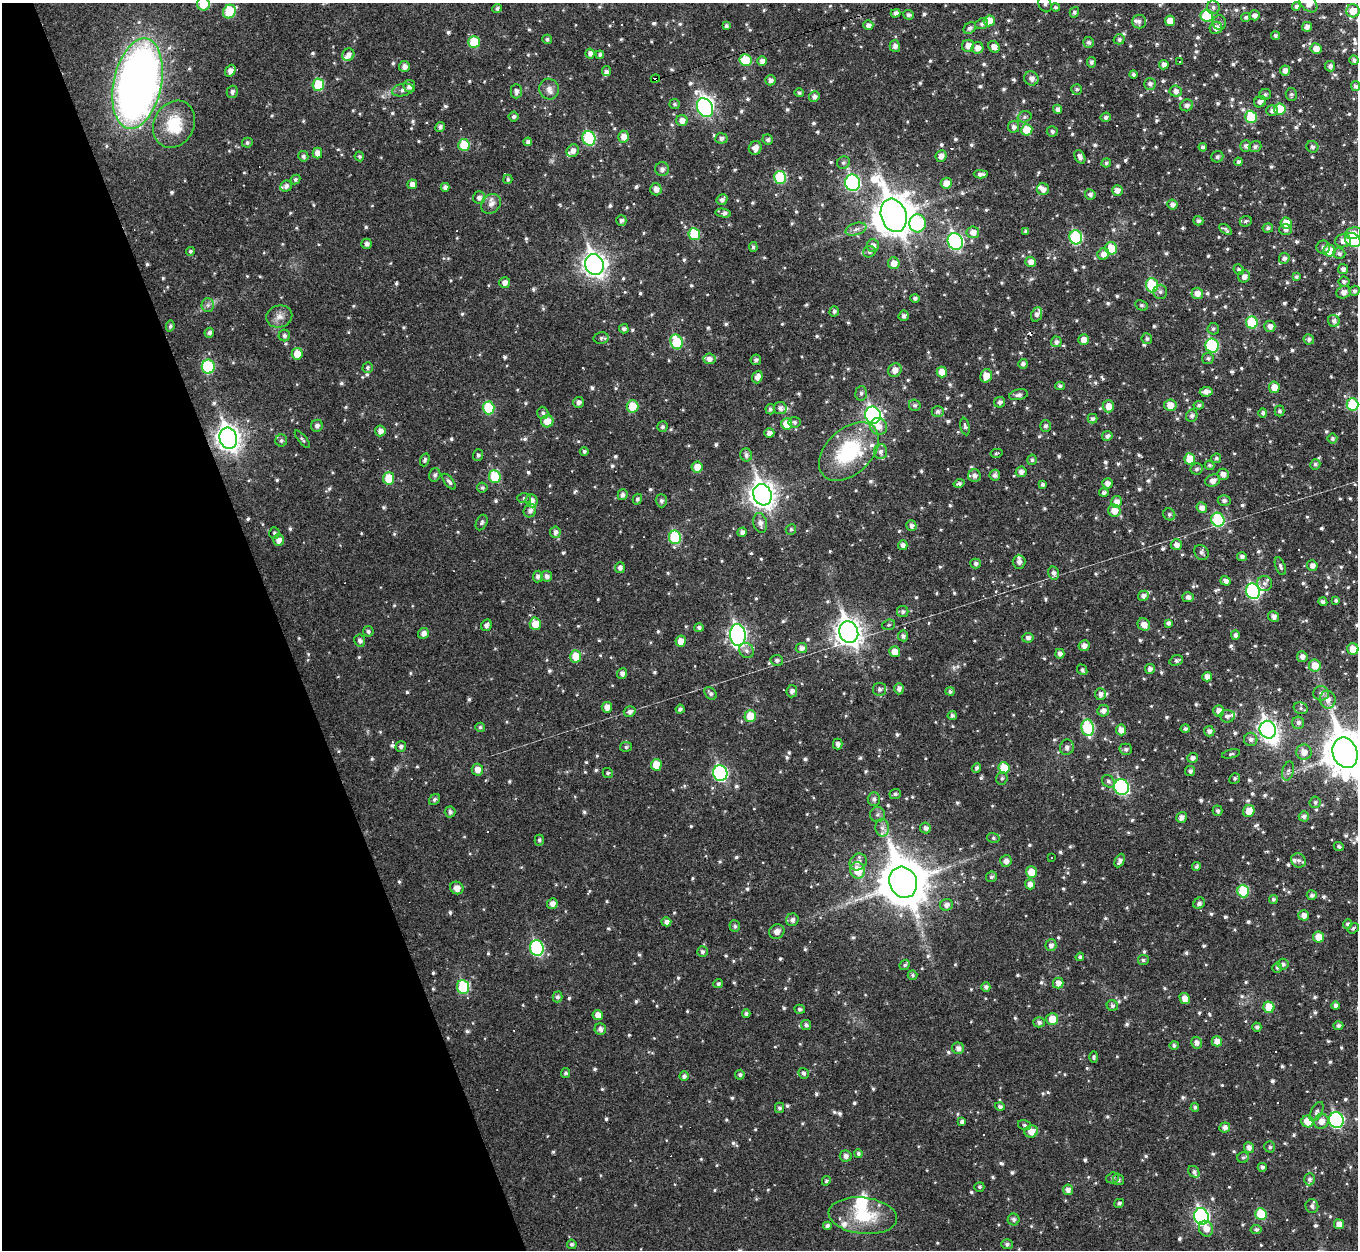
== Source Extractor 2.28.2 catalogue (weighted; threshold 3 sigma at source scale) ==
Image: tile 5 of 4 x 4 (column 1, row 2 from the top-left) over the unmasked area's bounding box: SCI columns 1-1356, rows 2643-3890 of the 5425 x 5410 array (HDU 1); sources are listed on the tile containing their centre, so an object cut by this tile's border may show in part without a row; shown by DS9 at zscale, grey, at full resolution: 1 PNG px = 1 image px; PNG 1360 x 1252 px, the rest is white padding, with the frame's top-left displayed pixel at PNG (2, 3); every listed detection drawn as its Kron ellipse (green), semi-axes under 4 PNG px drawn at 4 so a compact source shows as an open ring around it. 21% of this frame is shown black and not used: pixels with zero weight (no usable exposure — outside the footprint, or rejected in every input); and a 3 px margin inside the footprint's outer edge (the drizzle kernel's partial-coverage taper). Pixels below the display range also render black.
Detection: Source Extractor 2.28.2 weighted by HDU 2 'WHT'; one run over the whole footprint, this tile lists its part. Background 0.0459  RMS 0.0086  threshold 0.0387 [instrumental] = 3 sigma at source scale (4.5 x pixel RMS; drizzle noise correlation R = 1.50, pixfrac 1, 0.05/0.05 arcsec/px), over >= 5 px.
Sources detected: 1063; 1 too faint to see at this stretch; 3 inside a brighter object's white glare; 17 cosmic-ray / hot-pixel residue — neither listed nor drawn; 21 inside a brighter listed object's ellipse — not listed separately; of the other 1021, all 500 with FLUX_AUTO >= 1.71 (the completeness limit of this list) listed and drawn (521 fainter detections not listed), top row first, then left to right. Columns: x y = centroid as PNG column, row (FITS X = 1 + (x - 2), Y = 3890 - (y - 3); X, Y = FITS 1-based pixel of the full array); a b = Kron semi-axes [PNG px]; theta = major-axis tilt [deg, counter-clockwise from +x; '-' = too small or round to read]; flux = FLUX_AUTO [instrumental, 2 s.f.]
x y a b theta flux
1308 3 11 7 -45 8.6
203 4 6 6 - 18
1045 4 9 6 -70 3.1
1296 6 4 4 - 2.3
1056 7 4 4 - 1.8
1213 7 7 6 - 2.5
497 9 5 4 - 2.2
1353 11 6 6 - 12
229 12 7 6 - 36
1074 12 5 4 - 2.3
896 13 5 4 - 3.2
908 15 5 4 - 2.7
1207 15 6 6 - 38
1255 15 5 5 - 3.6
1246 17 5 4 - 2
989 21 6 5 - 14
1139 21 7 7 - 2.8
1170 21 5 5 - 11
1220 23 7 6 - 2.6
982 24 6 5 - 2.1
868 25 5 5 - 3.4
726 26 4 3 - 2
1307 27 5 4 - 4.1
970 28 7 5 39 2.5
1216 28 6 6 - 5.1
1276 36 5 3 - 1.7
547 39 5 4 - 1.8
1119 39 5 5 - 2.3
474 42 6 5 - 30
1088 42 5 5 - 2.4
895 46 6 5 - 4
968 46 6 6 - 6.2
994 47 6 5 - 6.2
978 48 6 5 - 6.2
1316 49 5 5 - 8.2
590 53 5 4 - 3.4
348 55 6 6 - 4
600 55 4 4 - 2.3
745 60 6 6 - 26
1354 60 4 4 - 2.6
762 61 5 4 - 4.8
1179 61 3 3 - 3.7
1091 62 5 4 - 2.4
1164 65 5 5 - 4.6
404 66 5 5 - 4.4
1330 66 5 5 - 3
1285 70 5 5 - 4.3
230 71 6 5 - 5.3
606 71 5 4 - 2.2
1133 75 4 4 - 2.7
1031 78 7 7 - 4.8
655 79 4 4 - 180
770 80 5 5 - 3.8
137 84 46 24 78 660
1150 84 6 6 - 3.1
318 85 6 6 - 31
409 86 6 6 - 4.6
1355 86 5 4 - 2.3
549 89 10 10 - 5.3
1077 89 5 5 - 1.9
403 90 11 6 12 3.4
516 91 7 5 89 3.4
1176 91 6 5 - 4.1
232 92 6 5 - 2.9
799 93 5 4 - 1.7
1265 94 6 5 - 2.1
1291 94 6 5 - 2
814 97 5 5 - 3.8
1260 102 6 5 - 3.4
674 104 5 5 - 1.7
1187 105 6 6 - 3.6
705 108 10 7 -61 170
1058 109 4 4 - 3.5
1280 109 6 5 - 24
1272 111 5 5 - 3.5
513 117 5 5 - 2
1024 117 7 5 16 2.1
1106 117 5 4 - 2.4
1251 117 6 5 - 34
682 121 6 5 - 5.7
174 124 24 20 63 30
440 127 5 4 - 2.7
1014 127 6 5 - 3.1
1027 130 5 5 - 23
1052 131 5 5 - 2.3
624 137 6 5 - 6.4
589 138 7 6 - 63
721 138 6 5 - 3.1
768 139 5 5 - 2.1
528 142 4 4 - 3
247 143 5 5 - 2.1
464 145 6 5 - 23
1246 146 5 5 - 3.3
1203 147 4 4 - 2.5
1255 147 6 5 - 2.6
1312 147 6 5 - 2.7
755 148 7 6 - 5.1
573 151 6 5 - 4.9
317 153 5 5 - 6.5
303 156 5 5 - 2.5
359 156 5 4 - 1.7
941 156 6 5 - 4.9
1080 157 7 5 -61 3.5
1217 157 6 5 - 2.5
1238 162 4 4 - 2.8
843 163 6 6 - 1.9
1106 163 5 4 - 2.1
662 169 7 7 - 2.7
981 174 7 3 -2 3.2
780 177 6 6 - 47
295 179 5 4 - 1.7
508 179 5 4 - 1.9
853 183 8 7 - 150
946 183 5 5 - 8.8
412 184 5 5 - 5.3
286 186 6 5 - 2.8
445 187 4 4 - 2.8
656 189 6 5 - 4.9
1043 189 6 6 - 4.4
1117 190 5 5 - 5.1
1090 194 5 5 - 2.9
479 198 6 6 - 3.5
722 200 5 5 - 3
491 204 11 8 42 5.4
1172 204 5 5 - 3.7
723 213 8 4 -9 3.5
894 215 17 12 -71 2200
621 220 5 5 - 2.3
1198 221 5 4 - 2.3
1246 221 6 5 - 1.8
918 223 9 8 - 66
1286 223 5 5 - 13
1268 228 5 5 - 2.4
856 229 10 6 16 3.7
1226 230 7 3 -36 2.1
1286 230 6 5 - 2.8
1026 231 4 3 - 2
973 232 6 6 - 6.5
1353 233 8 6 13 6.1
694 234 6 6 - 32
1076 237 7 6 - 75
1353 240 8 6 -37 54
955 241 8 7 - 180
1343 241 8 6 10 5.4
366 244 5 5 - 3
873 246 6 6 - 4.3
753 247 5 4 - 2
1323 247 7 6 - 2.9
1111 248 6 6 - 19
190 251 4 4 - 1.8
1329 251 6 6 - 19
869 252 6 5 - 1.8
1103 254 6 5 - 6.2
1339 254 6 5 - 2.3
1284 258 5 5 - 2.8
1031 262 5 5 - 5.8
894 263 6 6 - 8.1
594 265 10 9 - 580
1239 269 5 5 - 2.2
1343 269 5 5 - 3.4
1244 276 6 6 - 4.8
1296 277 4 4 - 2
1344 282 5 5 - 2.5
505 283 5 5 - 4.7
1152 285 7 6 - 39
1355 291 5 5 - 2
1160 292 7 7 - 2.9
1343 292 7 6 - 5
1197 293 6 6 - 6.8
915 298 4 4 - 2.3
208 305 7 6 - 2.6
1142 305 6 4 -27 2
834 311 5 4 - 2.1
1037 314 7 5 69 2.9
904 316 5 5 - 3.2
279 317 13 11 14 6.6
1334 321 6 6 - 3.3
1252 322 6 6 - 39
170 326 5 4 - 1.9
1270 326 5 5 - 4.5
624 329 5 4 - 2.5
1213 329 6 5 - 2
209 333 5 5 - 2.4
284 335 6 5 - 2.4
601 338 7 5 14 2.1
1147 339 5 5 - 2
1309 339 5 5 - 2.5
1084 340 5 5 - 7.2
676 342 7 6 - 38
1056 342 5 5 - 3
1212 346 7 6 - 78
297 354 6 5 - 13
1208 358 6 5 - 1.9
709 359 6 5 - 4.5
756 360 5 5 - 2.4
1023 364 5 4 - 2.8
208 367 7 6 - 54
368 367 5 5 - 1.8
895 370 7 6 - 6.3
942 372 5 5 - 11
986 376 7 5 71 11
757 377 6 5 - 5
1060 386 4 4 - 1.9
1274 387 6 5 - 9.6
1206 392 6 5 - 4.8
861 393 7 6 - 2.4
1019 395 9 5 11 3.2
579 402 5 5 - 3.2
1000 402 5 5 - 3.5
1352 404 6 6 - 40
915 405 6 5 - 2.3
1170 405 6 5 - 8.9
1199 405 5 4 - 1.9
632 406 6 6 - 19
1108 406 6 5 - 7.8
489 408 6 6 - 40
780 408 6 6 - 3.2
770 409 5 4 - 1.9
938 411 6 5 - 2.4
1279 411 5 5 - 2
543 413 6 5 - 2.3
1263 413 5 4 - 2.4
873 415 8 8 - 220
1192 416 6 5 - 2.7
1092 419 5 4 - 2.2
547 421 6 6 - 10
794 422 6 5 - 1.9
787 424 6 5 - 14
317 426 6 6 - 3.1
879 426 9 8 - 6.9
1045 426 5 5 - 2.3
662 427 5 5 - 2
965 427 9 4 -78 2.3
380 431 5 5 - 4.6
769 433 5 4 - 4.1
1107 436 5 5 - 3
228 438 11 8 -74 660
302 439 11 4 -51 1.8
1332 439 5 5 - 1.9
281 441 6 6 - 2.1
584 451 4 4 - 1.8
849 451 35 22 44 74
881 452 7 6 - 3.6
997 453 6 3 12 1.7
478 455 6 5 - 2
746 455 6 6 - 3.1
1216 458 5 4 - 2.4
1190 459 5 5 - 18
425 460 6 4 71 2.1
1032 460 5 4 - 1.8
1315 464 5 5 - 1.9
1210 465 5 4 - 1.9
697 467 5 5 - 9.3
1197 469 6 6 - 2.2
1021 472 5 5 - 4.3
1223 474 6 5 - 4.6
435 475 7 5 73 2.4
995 475 5 5 - 3.4
974 476 6 6 - 3.8
495 477 6 6 - 30
389 478 6 5 - 18
1213 481 7 6 - 5.5
449 482 9 4 -52 2.4
1107 483 5 5 - 4.5
959 484 5 4 - 1.9
1042 485 3 3 - 2.1
482 488 5 5 - 1.8
1104 493 5 4 - 2.4
623 495 5 5 - 2.7
762 495 11 9 -70 780
524 498 7 5 -2 2
637 499 5 4 - 2.1
1224 500 6 5 - 2.7
531 501 6 6 - 5.2
661 501 6 5 - 2.6
1117 502 6 5 - 6.1
1202 507 5 5 - 4.3
530 511 7 6 - 3.5
1114 511 6 6 - 9
1169 514 6 5 - 2
1218 520 7 6 - 57
482 523 8 5 66 2.1
760 523 10 7 -77 5
911 525 5 5 - 3.3
791 529 5 5 - 1.7
555 532 6 5 - 3.2
742 532 5 4 - 3.7
274 533 5 5 - 1.8
675 537 7 6 - 53
278 540 6 5 - 6.1
903 545 5 5 - 4
1176 545 5 5 - 5.1
1201 552 8 6 -53 2.8
1242 557 5 4 - 2.6
1019 562 7 6 - 4.5
976 564 5 5 - 2.6
1312 565 5 5 - 4.3
1280 566 9 5 -68 2.3
620 568 5 5 - 3.3
1054 573 6 5 - 3.4
538 576 6 5 - 2.8
547 576 5 5 - 3.2
1225 581 5 4 - 3.8
1264 583 7 7 - 3.4
1253 591 8 7 - 120
1143 596 5 5 - 3.4
1188 597 6 5 - 3.7
1336 601 4 4 - 1.8
1323 602 4 4 - 3.1
903 612 6 5 - 2.1
1274 616 5 5 - 4
1168 623 4 4 - 2.4
535 624 6 5 - 14
486 625 6 5 - 3.3
889 625 6 5 - 1.7
1144 625 6 5 - 7.4
699 627 5 4 - 2.5
368 631 5 5 - 2
849 632 11 9 -70 840
423 633 6 5 - 4.7
738 635 11 8 -87 280
1235 635 5 4 - 3
903 636 5 5 - 2.6
1028 638 6 5 - 3.1
360 641 6 5 - 3.1
681 641 5 5 - 8.2
1084 646 5 5 - 4.3
801 648 6 5 - 4
1353 649 6 5 - 11
746 650 8 7 - 3.5
895 652 5 5 - 8.7
1060 654 5 4 - 3.6
576 656 6 5 - 18
1302 657 5 5 - 4.5
777 660 6 5 - 2.5
1176 660 7 5 17 2
1315 666 6 6 - 11
1150 669 5 5 - 3.3
1082 670 5 4 - 2.2
622 673 5 5 - 3.8
1207 677 5 5 - 4.7
880 689 6 6 - 2.9
899 689 5 5 - 3.3
792 691 6 5 - 3.6
950 691 4 4 - 1.9
711 693 7 5 -47 2.4
1321 693 8 7 - 3.4
1100 694 6 5 - 3.6
1328 700 9 7 -80 5.7
607 707 5 5 - 6.4
1301 708 7 5 -22 2.1
680 709 4 4 - 2.3
1103 711 6 5 - 4.9
1219 711 6 5 - 5.7
630 712 6 5 - 3.1
952 715 4 4 - 2.2
750 716 6 6 - 19
1227 716 7 6 - 3.3
1298 723 6 6 - 3.1
480 727 5 4 - 1.8
1088 728 8 6 -79 64
1185 729 4 4 - 2
1121 730 5 5 - 6.6
1268 730 9 8 - 320
1209 731 5 5 - 3.7
1251 739 7 6 - 3.2
838 744 5 5 - 3.5
401 747 5 5 - 2.5
626 747 6 5 - 1.8
1067 747 8 7 - 3.6
1126 749 6 5 - 2.5
1304 752 7 7 - 7.9
1345 753 15 12 -69 2800
1231 754 9 4 12 1.7
1192 758 5 5 - 3.2
656 765 5 5 - 16
977 768 5 4 - 2.5
1004 768 6 5 - 21
477 770 6 5 - 6.7
1190 771 5 5 - 2.5
1288 771 9 5 75 2.8
608 773 5 5 - 1.8
720 773 8 7 - 140
1002 778 6 5 - 1.8
1235 778 5 5 - 1.7
1108 781 7 5 -44 2.4
1121 787 8 7 - 130
895 794 5 5 - 2.1
434 799 6 5 - 2
874 799 7 6 - 3
1315 802 6 5 - 2
1217 811 5 4 - 2.3
1249 811 6 5 - 11
450 812 5 5 - 3
877 814 7 7 - 2.8
1304 816 5 5 - 3
1181 817 5 5 - 3.8
882 828 9 7 -87 4.5
925 828 5 5 - 3.2
993 838 6 5 - 1.7
539 840 5 5 - 1.8
1339 846 5 4 - 1.9
1051 858 3 3 - 1.8
1299 860 8 6 -38 2.6
1006 861 6 5 - 4.4
1120 861 7 4 64 3.1
858 862 9 7 42 5.5
1196 866 4 4 - 2
858 870 8 7 - 19
1031 872 6 5 - 12
991 877 5 5 - 2
903 882 16 13 -63 3800
1030 884 5 5 - 4.8
457 888 7 6 - 6.5
1243 891 6 6 - 42
1312 895 5 5 - 2.4
1273 899 4 4 - 1.9
1199 903 6 5 - 2.7
552 904 5 5 - 5
946 905 6 6 - 4.1
1304 915 5 5 - 5.6
792 920 6 6 - 3.5
666 922 5 4 - 3.8
1348 924 5 4 - 2.2
735 926 5 5 - 2.4
1353 928 6 4 38 1.7
777 932 8 7 - 4.4
1318 937 5 5 - 12
1051 945 6 5 - 4
537 948 8 7 - 87
702 952 5 5 - 2.2
1080 957 4 4 - 2.1
1143 960 5 5 - 1.9
1283 964 5 5 - 2.8
905 965 6 4 44 1.8
1277 968 5 5 - 1.8
913 975 5 4 - 1.8
1058 983 5 5 - 6.3
718 984 5 4 - 1.8
463 987 7 6 - 55
986 987 5 4 - 3.2
557 997 5 5 - 2.5
1185 999 6 5 - 8
1112 1006 6 5 - 2.3
1335 1006 4 4 - 3
1269 1007 5 5 - 20
800 1009 5 4 - 1.9
746 1014 4 4 - 2
598 1015 5 5 - 6.6
1052 1019 6 6 - 13
1039 1022 5 5 - 2.6
806 1025 5 5 - 2.3
1338 1026 5 4 - 2.5
1257 1027 4 4 - 2.4
600 1029 6 5 - 3.7
1217 1041 5 5 - 6.6
1196 1043 6 5 - 3.7
1174 1045 5 4 - 1.9
958 1048 6 5 - 4
1094 1057 5 4 - 1.7
566 1073 5 4 - 1.9
803 1073 5 5 - 2.2
740 1075 5 5 - 1.9
684 1076 4 4 - 2.7
1000 1106 5 4 - 2.4
1195 1107 4 4 - 1.7
780 1108 5 4 - 2
1316 1112 10 5 62 2.6
1336 1120 8 7 - 130
1308 1121 6 6 - 14
1321 1121 7 7 - 6.7
962 1122 4 4 - 2.7
1024 1125 6 5 - 1.8
1225 1127 5 5 - 4
1031 1131 7 6 - 8.9
1249 1147 5 5 - 3.8
1270 1147 6 5 - 1.8
858 1154 4 4 - 1.9
846 1156 6 5 - 4.2
1243 1157 6 5 - 1.8
1262 1167 4 4 - 2.4
1194 1172 6 5 - 2.4
1113 1178 7 5 20 1.8
1309 1179 6 5 - 2.7
1118 1180 6 5 - 2.1
826 1181 5 4 - 1.7
979 1187 5 5 - 1.8
1068 1190 5 5 - 4.3
1119 1203 5 4 - 2
1312 1206 7 6 - 3.1
1261 1214 6 5 - 31
863 1216 34 18 -6 41
1201 1216 8 7 - 190
1014 1219 6 6 - 2.6
1339 1224 5 5 - 6.3
827 1226 4 4 - 3
1206 1229 8 7 - 7.8
1256 1229 5 4 - 2.3
572 1244 5 4 - 2
1007 1244 5 5 - 2.4
Overlapping masked pixels (flux is a lower limit): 1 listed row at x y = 655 79
Isophote crosses this tile's border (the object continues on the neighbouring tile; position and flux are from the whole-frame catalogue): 6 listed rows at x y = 1308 3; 203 4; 1045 4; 1056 7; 1353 240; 1345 753